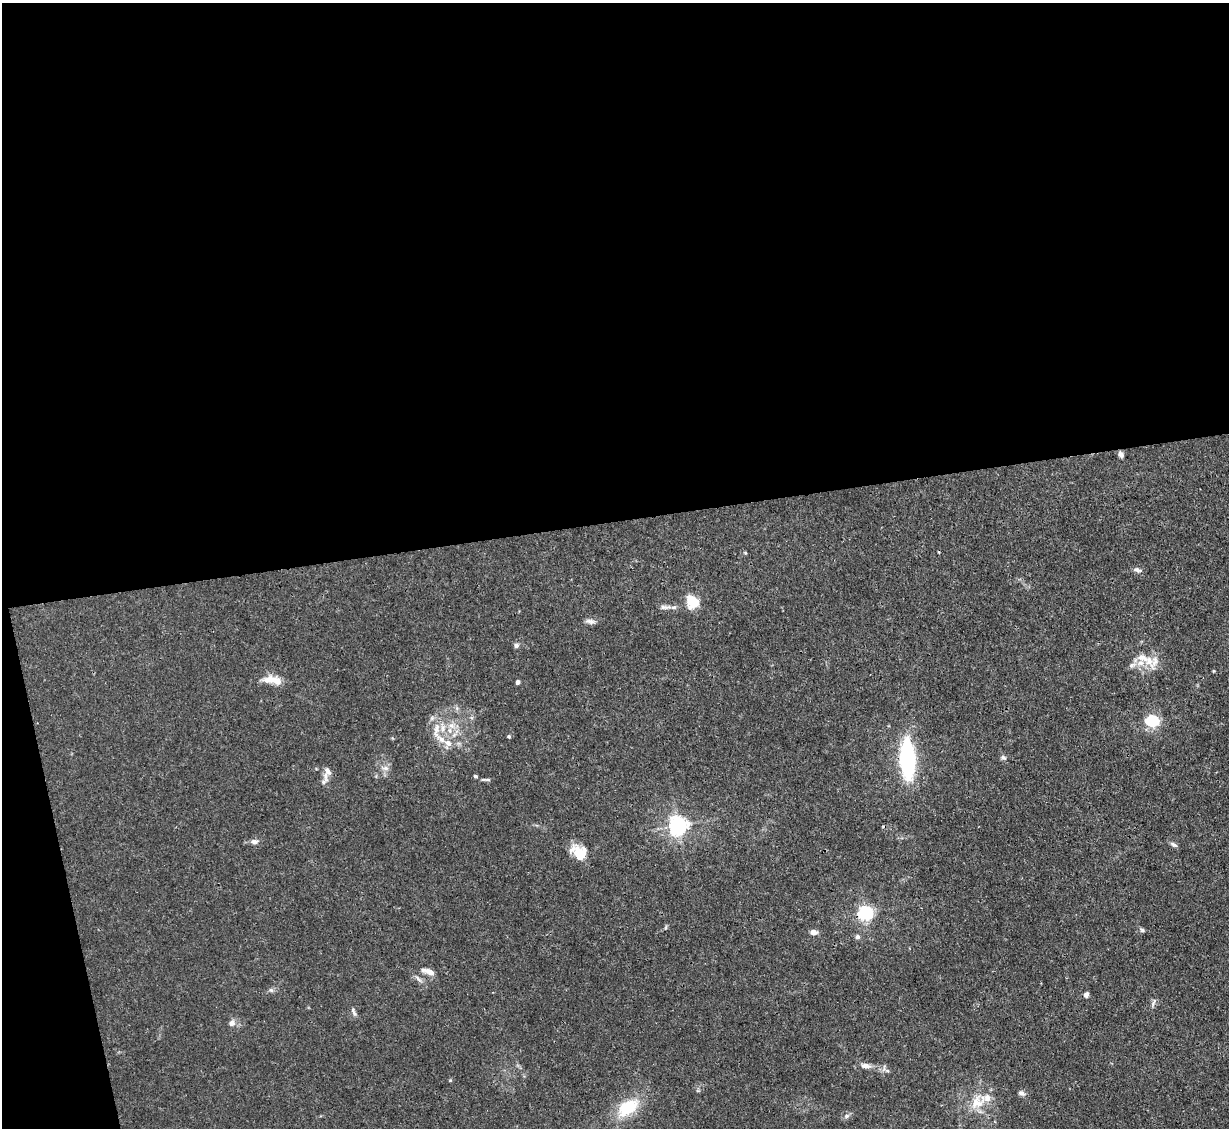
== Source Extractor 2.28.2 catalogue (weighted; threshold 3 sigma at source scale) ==
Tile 1 of 4 x 4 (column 1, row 1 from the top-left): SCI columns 1-1227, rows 3626-4751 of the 4909 x 4883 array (HDU 1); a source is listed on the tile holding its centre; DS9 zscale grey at full resolution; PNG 1231 x 1130 px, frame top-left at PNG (2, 3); no overlay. Shown black and unused: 48% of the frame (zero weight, under 3 of 4 exposures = <1% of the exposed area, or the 3 px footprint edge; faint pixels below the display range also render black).
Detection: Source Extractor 2.28.2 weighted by HDU 2 'WHT'; one run over the whole footprint, this tile lists its part. Background 0.0346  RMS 0.003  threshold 0.0135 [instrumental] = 3 sigma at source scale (4.5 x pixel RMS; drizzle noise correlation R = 1.50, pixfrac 1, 0.05/0.05 arcsec/px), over >= 5 px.
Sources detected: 50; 7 inside a brighter listed object's ellipse — not listed separately; the other 43 listed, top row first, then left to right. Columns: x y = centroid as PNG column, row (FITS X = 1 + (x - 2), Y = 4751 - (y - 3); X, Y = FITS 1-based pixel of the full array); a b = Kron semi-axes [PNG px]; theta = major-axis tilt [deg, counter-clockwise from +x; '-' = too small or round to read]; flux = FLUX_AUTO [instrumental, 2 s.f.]
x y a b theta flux
1121 454 7 5 -65 1.2
1136 569 9 6 -18 0.93
692 602 19 15 -59 5.1
665 607 17 6 2 1.5
590 621 13 6 -8 1.2
516 645 7 6 - 0.73
1142 658 22 11 -21 5.2
1132 665 11 7 23 1.3
271 679 22 10 5 3.9
518 682 4 4 - 0.93
1152 721 6 5 - 42
452 726 10 8 -39 2.2
436 729 17 8 78 3
509 737 4 4 - 0.45
441 739 14 8 -35 3
1003 757 8 5 -18 0.63
907 759 32 12 -87 39
385 768 9 6 8 1.2
326 776 16 6 -89 1.5
475 776 4 4 - 0.63
486 780 15 3 0 0.64
678 825 6 6 - 140
254 842 8 6 -4 1.2
1174 844 10 5 -28 0.85
579 853 16 13 -53 7.5
866 913 6 6 - 76
666 927 6 3 71 0.37
1142 930 7 5 -28 0.57
813 932 9 6 2 1.5
857 937 6 5 - 0.73
428 971 19 7 -18 2
418 979 12 5 -48 1.1
271 990 6 6 - 0.68
1086 995 6 5 - 1.1
1153 1003 13 2 73 0.57
353 1010 8 5 -71 0.77
232 1023 9 7 44 1.4
865 1066 13 6 -9 1.8
450 1080 4 4 - 0.29
1021 1093 8 6 -28 1
977 1103 19 16 55 6
628 1107 25 15 36 12
847 1116 8 5 28 0.84
Overlapping masked pixels (flux is a lower limit): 1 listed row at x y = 866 913